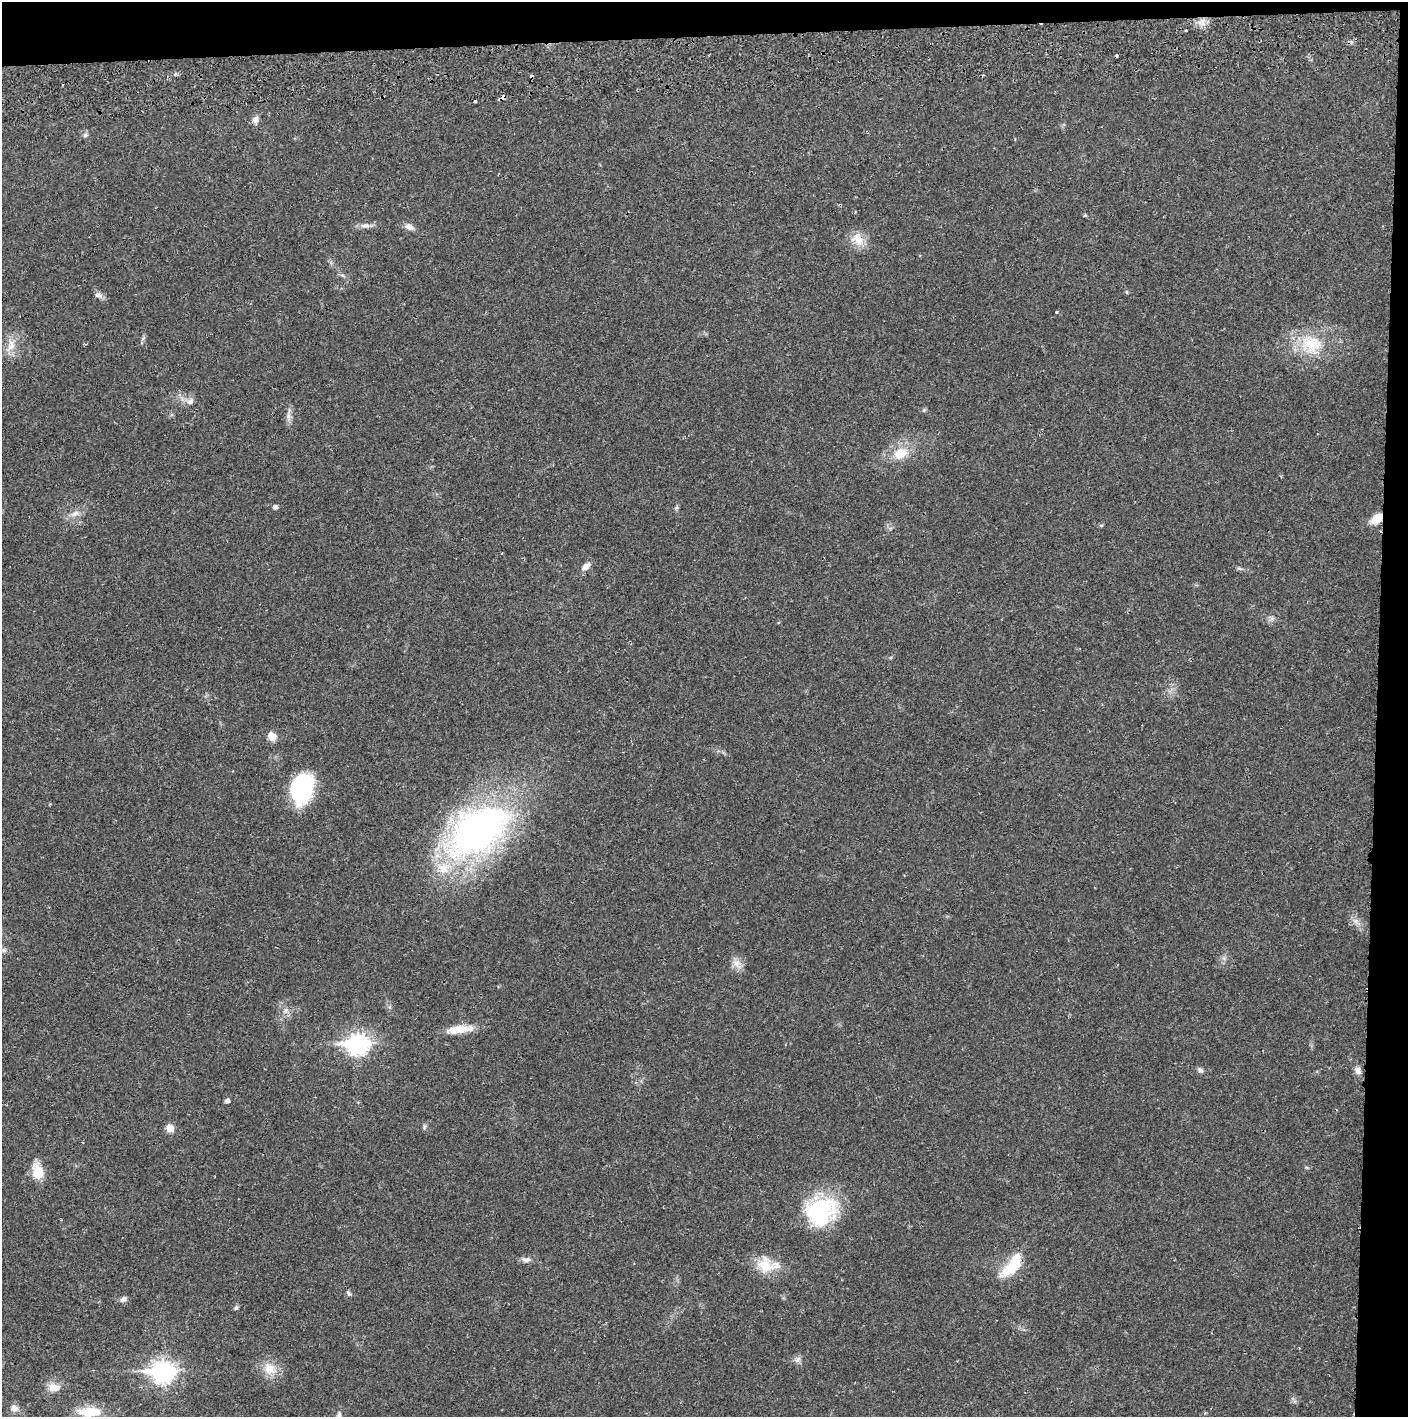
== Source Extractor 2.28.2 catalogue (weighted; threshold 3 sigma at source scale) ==
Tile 3 of 3 x 3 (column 3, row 1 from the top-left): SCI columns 2817-4222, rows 2886-4300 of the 4229 x 4358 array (HDU 1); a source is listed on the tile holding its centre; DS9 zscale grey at full resolution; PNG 1410 x 1419 px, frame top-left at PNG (2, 2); no overlay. Shown black and unused: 5% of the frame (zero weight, under 2 of 3 exposures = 3% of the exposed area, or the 3 px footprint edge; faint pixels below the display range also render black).
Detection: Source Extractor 2.28.2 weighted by HDU 2 'WHT'; one run over the whole footprint, this tile lists its part. Background 0.0209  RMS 0.0035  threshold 0.0156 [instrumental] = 3 sigma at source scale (4.5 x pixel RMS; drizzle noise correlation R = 1.50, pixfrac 1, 0.05/0.05 arcsec/px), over >= 5 px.
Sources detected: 62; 1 inside a brighter object's white glare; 2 cosmic-ray / hot-pixel residue — not listed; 2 inside a brighter listed object's ellipse — not listed separately; the other 57 listed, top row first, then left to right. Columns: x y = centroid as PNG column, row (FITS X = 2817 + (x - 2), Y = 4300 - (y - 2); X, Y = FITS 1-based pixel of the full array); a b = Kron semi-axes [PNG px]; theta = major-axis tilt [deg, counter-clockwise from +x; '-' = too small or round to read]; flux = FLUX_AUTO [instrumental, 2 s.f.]
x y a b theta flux
1203 22 9 5 90 1.5
1186 31 3 2 - 0.45
503 97 6 3 30 2.1
475 101 3 3 - 1.2
255 119 9 8 - 1.6
85 135 7 5 17 0.76
1085 215 4 4 - 0.5
365 225 14 7 0 1.8
409 227 12 7 -20 1.9
858 239 21 14 -50 5.2
342 275 7 4 -32 0.64
1126 292 6 4 -88 0.4
98 295 11 7 -11 1.4
1056 312 3 3 - 0.86
143 338 8 3 45 0.53
1311 344 32 27 -20 16
11 346 20 10 67 4.4
190 401 11 8 35 1.7
924 410 6 4 45 0.51
288 415 19 5 85 1.8
900 453 20 14 26 7.6
275 507 4 4 - 1.2
676 508 6 5 - 0.55
75 513 13 7 18 2.2
1377 519 15 9 35 4.9
586 566 13 7 41 2.1
1239 568 7 4 -19 0.59
1272 618 7 4 19 0.84
272 736 10 8 -48 3.2
301 789 29 20 73 35
478 830 84 50 36 120
1356 921 7 5 -90 1
4 950 7 6 - 0.86
737 964 17 9 -49 2.6
286 1010 8 7 - 1.5
460 1029 35 9 8 6.4
358 1044 10 8 2 170
1200 1070 9 6 -44 0.97
1358 1070 10 8 -53 1.8
227 1101 4 4 - 1.2
424 1127 7 5 71 0.65
170 1128 8 8 - 3
37 1172 20 13 -73 6
821 1211 34 29 32 35
526 1260 13 6 5 1.5
765 1266 24 20 -76 8
1012 1267 29 12 41 11
348 1293 8 4 -58 0.63
123 1299 9 6 35 1.2
236 1308 7 5 47 0.68
798 1360 11 5 42 1.2
269 1368 20 14 -52 5.6
162 1372 10 8 1 190
54 1387 17 12 -4 3.7
14 1408 11 10 - 2.1
90 1412 35 12 0 9.4
339 1416 11 6 81 1.2
Overlapping masked pixels (flux is a lower limit): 2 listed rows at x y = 503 97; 1377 519
Isophote crosses this tile's border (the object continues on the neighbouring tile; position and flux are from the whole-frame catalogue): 1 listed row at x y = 339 1416